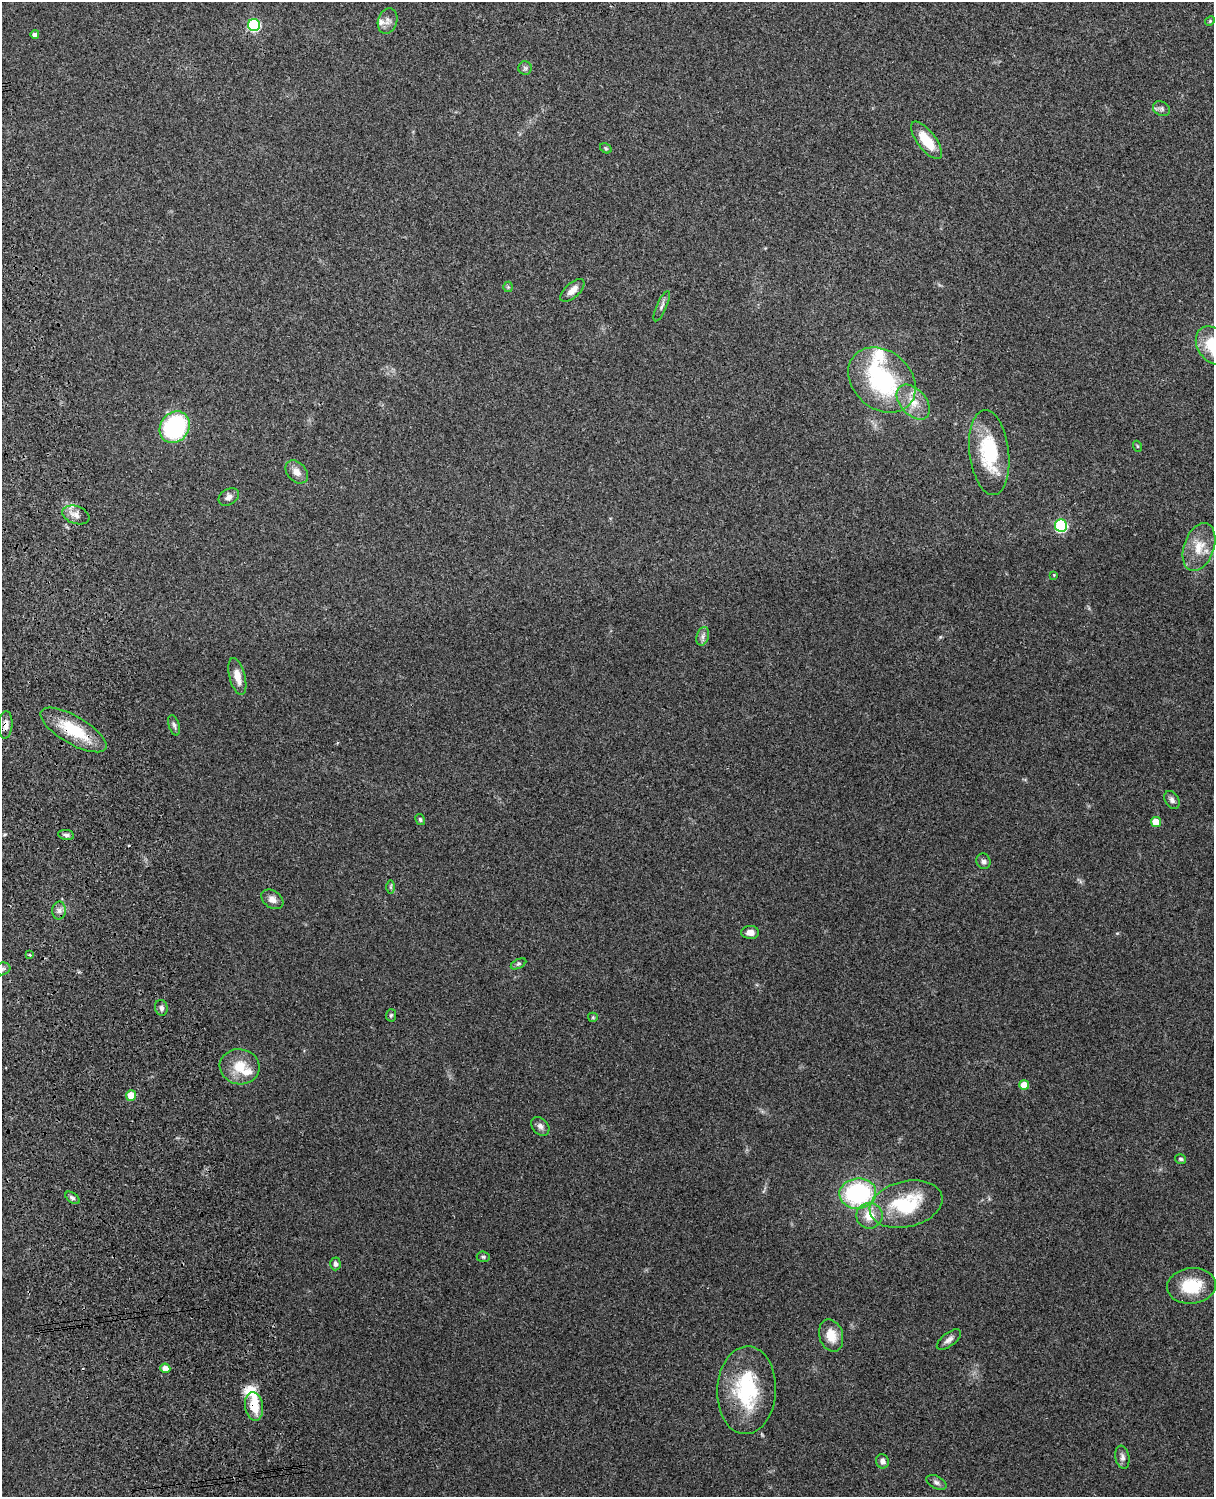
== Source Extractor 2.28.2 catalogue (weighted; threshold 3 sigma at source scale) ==
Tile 7 of 4 x 3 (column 3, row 2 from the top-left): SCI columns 2544-3755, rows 1661-3155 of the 5088 x 4928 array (HDU 1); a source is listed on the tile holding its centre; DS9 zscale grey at full resolution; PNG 1216 x 1499 px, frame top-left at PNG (2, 2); each listed source drawn as its Kron ellipse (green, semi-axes under 4 px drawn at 4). Shown black and unused: <1% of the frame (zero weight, under 3 of 4 exposures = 6% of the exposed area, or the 3 px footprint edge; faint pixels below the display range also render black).
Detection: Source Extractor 2.28.2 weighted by HDU 2 'WHT'; one run over the whole footprint, this tile lists its part. Background 0.216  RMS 0.0084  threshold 0.0376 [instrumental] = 3 sigma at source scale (4.5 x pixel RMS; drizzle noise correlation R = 1.50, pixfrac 1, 0.05/0.05 arcsec/px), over >= 5 px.
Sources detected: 70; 2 inside a brighter object's white glare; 1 cosmic-ray / hot-pixel residue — neither listed nor drawn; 4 inside a brighter listed object's ellipse — not listed separately; the other 63 listed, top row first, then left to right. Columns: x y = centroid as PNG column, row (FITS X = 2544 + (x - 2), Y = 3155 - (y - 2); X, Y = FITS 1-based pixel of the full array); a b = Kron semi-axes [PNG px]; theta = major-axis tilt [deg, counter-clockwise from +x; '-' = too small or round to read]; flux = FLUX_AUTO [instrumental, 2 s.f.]
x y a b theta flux
387 21 13 9 72 4.7
1210 21 5 4 - 0.94
254 25 6 6 - 82
35 34 4 4 - 3.2
525 68 6 6 - 1.8
1161 109 9 7 -26 2.5
926 140 23 9 -52 20
606 148 6 4 -30 1.1
508 287 5 5 - 1.1
572 290 15 7 42 6.5
662 306 16 5 66 3
1213 346 21 15 -55 30
882 380 37 29 -41 90
913 402 20 13 -48 14
175 427 16 14 53 90
1137 446 5 3 - 0.81
989 452 43 19 -83 52
297 472 13 9 -47 6
229 497 11 7 34 4.1
76 515 14 8 -19 5.9
1061 526 6 6 - 88
1199 547 25 15 70 17
1054 575 4 4 - 0.62
703 636 9 6 73 2.8
237 677 19 8 -76 10
6 725 14 6 86 5.3
174 725 10 5 -73 2.2
73 730 37 14 -30 35
1172 800 10 6 -58 2.7
420 819 6 4 -61 1.3
1156 822 5 5 - 13
66 835 8 5 -9 2.1
983 861 8 7 - 2.8
390 887 7 4 -90 1.3
272 899 12 8 -34 4.9
59 911 9 7 89 3.6
750 932 9 6 -1 5
30 955 4 3 - 0.76
518 964 8 4 26 1.5
2 969 8 6 14 2.9
161 1008 8 6 -75 2.5
391 1015 6 5 - 1.4
593 1017 5 4 - 0.95
240 1067 20 17 -8 19
1024 1085 5 5 - 12
131 1095 5 5 - 12
540 1126 10 7 -49 3.3
1181 1159 5 5 - 1.4
858 1193 18 15 7 100
72 1198 8 5 -37 1.9
906 1204 37 23 13 56
869 1216 13 13 - 14
483 1257 6 5 - 1.4
335 1264 6 5 - 2.4
1191 1286 24 17 6 28
831 1335 16 11 -74 13
949 1340 14 6 38 3.8
165 1368 5 5 - 7.9
746 1390 44 29 87 68
254 1406 14 9 -81 17
1122 1457 12 7 -79 3.5
882 1461 7 6 - 3.2
936 1482 11 6 -28 2.8
Overlapping masked pixels (flux is a lower limit): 4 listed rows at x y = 6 725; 73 730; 746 1390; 254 1406
Isophote crosses this tile's border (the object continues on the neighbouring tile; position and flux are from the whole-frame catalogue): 2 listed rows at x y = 1213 346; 2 969